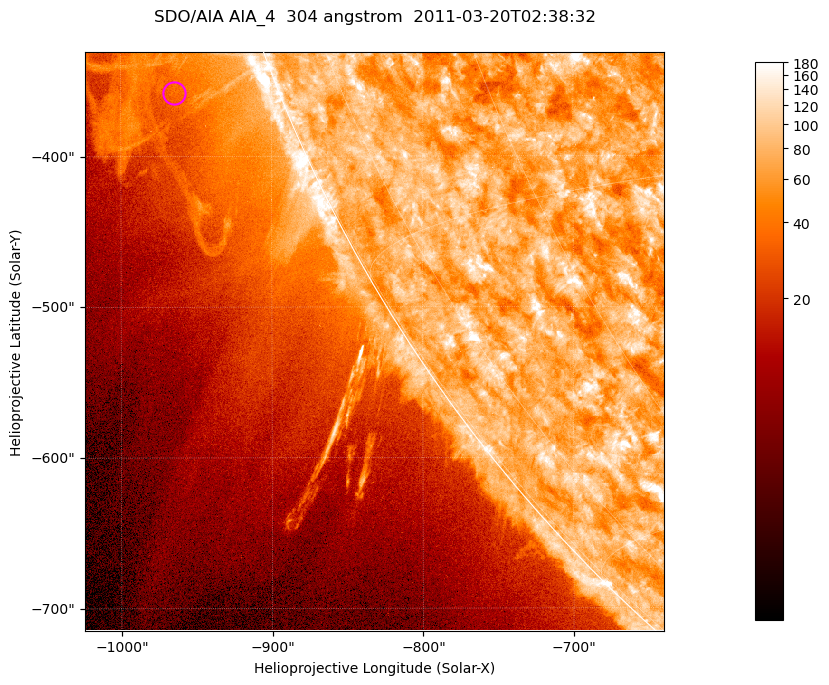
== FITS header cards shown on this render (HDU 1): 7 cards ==
TELESCOP= 'SDO/AIA '           / For AIA: SDO/AIA
INSTRUME= 'AIA_4   '           / For AIA: AIA_ATA1, AIA_ATA2, AIA_ATA3 or AIA_AT
WAVELNTH=                  304 / [angstrom] Wavelength
WAVEUNIT= 'angstrom'           / Wavelength unit: angstrom
DATE-OBS= '2011-03-20T02:38:32.123' / [ISO] Date when observation started; ISO 8
CTYPE1  = 'HPLN-TAN'           / CTYPE1; Typically HPLN
CTYPE2  = 'HPLT-TAN'           / CTYPE2; Typically HPLT

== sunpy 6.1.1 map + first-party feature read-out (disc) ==
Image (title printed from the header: SDO/AIA AIA_4  304 angstrom  2011-03-20T02:38:32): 640 x 640 px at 0.6 arcsec/px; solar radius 964 arcsec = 1606 px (partial field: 2.1% of the solar disc is inside the frame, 41% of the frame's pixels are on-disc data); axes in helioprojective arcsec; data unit not stated in the header (colour bar unlabelled)
Orientation: roll -0.132 deg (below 1 deg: not rotated)
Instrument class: DISC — disc imager (sunpy class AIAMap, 304 A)
Bright regions (active regions / flare kernels): reference = the on-disc median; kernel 5 px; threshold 5 sigma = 111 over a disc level ~73.2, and >= 1.15x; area >= 409 px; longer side >= 8 px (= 4.8 arcsec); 0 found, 0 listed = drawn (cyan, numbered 1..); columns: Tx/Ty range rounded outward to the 2 arcsec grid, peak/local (2 s.f.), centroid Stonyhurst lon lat
Off-limb structures (1.02-1.3 R_sun): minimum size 204 px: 5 found; the strongest spans PA ~110..115 deg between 1.02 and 1.13 R_sun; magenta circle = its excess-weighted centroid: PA ~110 deg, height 1.07 R_sun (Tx ~-964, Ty ~-358 arcsec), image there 1.5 x the reference